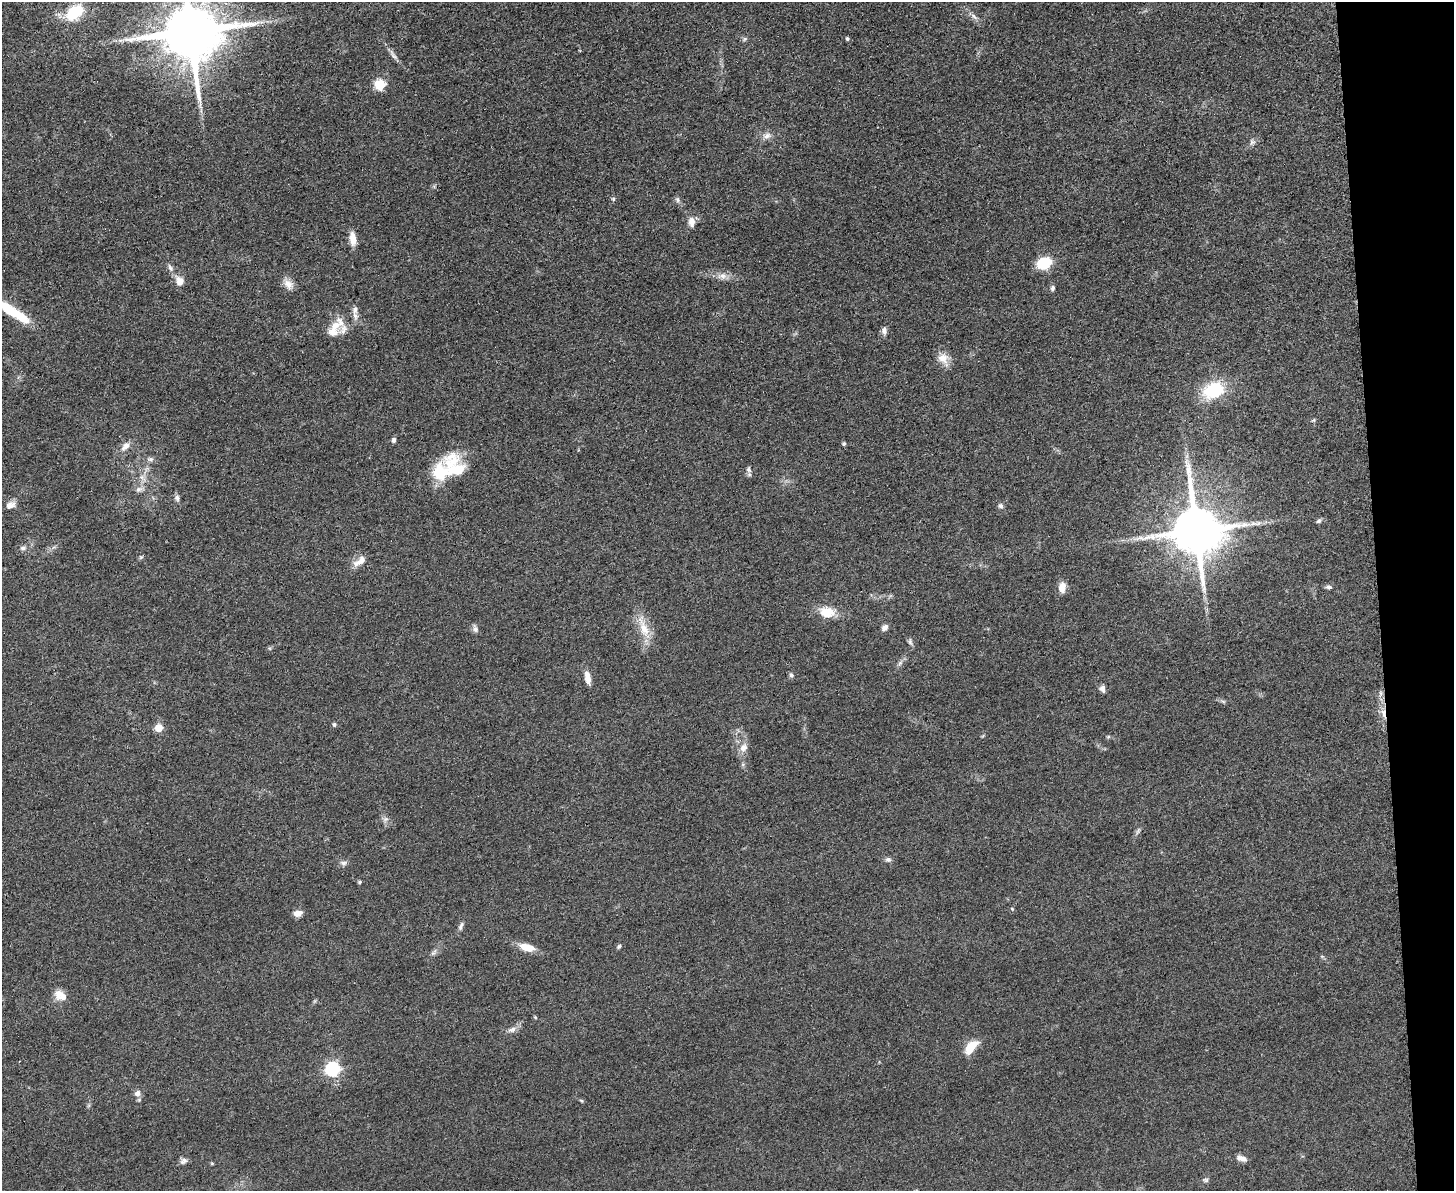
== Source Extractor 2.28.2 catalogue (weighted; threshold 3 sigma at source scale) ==
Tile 9 of 3 x 4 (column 3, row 3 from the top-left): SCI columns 3045-4496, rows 1195-2383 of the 4748 x 4767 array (HDU 1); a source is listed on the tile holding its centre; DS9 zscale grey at full resolution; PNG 1456 x 1193 px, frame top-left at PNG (2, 2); no overlay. Shown black and unused: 5% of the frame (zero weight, under 3 of 5 exposures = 1% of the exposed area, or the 3 px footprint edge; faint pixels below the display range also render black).
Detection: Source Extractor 2.28.2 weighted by HDU 2 'WHT'; one run over the whole footprint, this tile lists its part. Background 0.0464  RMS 0.0055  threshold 0.0249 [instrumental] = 3 sigma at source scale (4.5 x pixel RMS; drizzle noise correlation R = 1.50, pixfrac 1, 0.05/0.05 arcsec/px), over >= 5 px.
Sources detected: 86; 5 inside a brighter listed object's ellipse — not listed separately; the other 81 listed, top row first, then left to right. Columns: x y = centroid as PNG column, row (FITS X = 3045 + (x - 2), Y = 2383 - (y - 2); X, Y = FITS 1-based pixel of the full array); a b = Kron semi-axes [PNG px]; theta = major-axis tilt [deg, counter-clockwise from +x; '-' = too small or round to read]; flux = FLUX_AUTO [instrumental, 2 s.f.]
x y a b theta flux
75 12 22 14 38 21
974 16 11 6 -37 2.3
190 31 18 16 -80 4500
847 38 4 4 - 1.1
745 39 8 5 37 1
121 40 10 4 12 1.7
393 55 20 5 -54 2.8
380 85 6 6 - 38
767 136 13 8 26 3.4
1252 142 9 8 - 2
613 199 5 5 - 0.95
677 200 7 6 - 1.4
692 222 13 9 -89 4
353 239 17 8 -83 5.4
1044 263 10 8 23 33
170 268 12 6 -57 2.2
722 276 13 9 12 3.9
179 281 13 10 -61 5
289 284 15 11 -48 4.6
1053 288 7 5 88 1.3
13 312 39 9 -33 23
355 315 13 7 -73 3.1
335 325 17 13 59 8.7
884 331 9 6 -89 2.3
943 359 19 13 -58 6.3
1214 390 16 12 25 35
1313 420 6 5 - 0.79
394 440 7 5 74 1.4
844 444 4 4 - 1
125 446 17 8 42 4.2
150 459 9 7 -8 1.9
749 469 10 6 -78 1.8
457 470 34 21 -62 23
142 478 13 5 -50 2.7
139 489 11 7 31 2.6
177 498 8 6 -66 1.8
11 505 14 9 26 3.4
1000 506 6 6 - 1.7
1319 521 7 5 42 1.2
1196 531 15 14 - 3500
23 548 8 7 - 1.8
141 557 5 5 - 0.9
357 563 14 9 24 4.3
1062 587 12 8 86 5.8
1328 587 10 4 -7 1.4
827 612 20 14 -8 11
884 628 8 6 51 2.6
475 629 11 6 -73 1.9
644 629 35 12 -72 12
910 642 10 6 -81 1.5
900 663 9 4 55 1.7
791 675 7 5 -62 1.3
587 677 17 7 -80 4.7
1102 688 9 7 -72 2.2
1223 701 7 4 -19 0.96
1383 713 13 5 -79 3.8
334 724 5 5 - 1.1
159 728 5 5 - 12
1108 737 5 5 - 0.75
743 747 14 10 60 4.7
385 819 8 6 20 1.8
1138 831 11 4 64 1.4
888 859 8 6 -1 1.6
344 863 9 7 11 1.8
359 882 4 4 - 1
1012 909 5 3 - 0.51
298 913 10 6 12 4.1
461 926 13 5 67 1.9
619 946 6 5 - 1
527 947 17 8 -16 8.5
434 952 12 4 50 1.8
60 995 16 11 -31 6.1
512 1030 12 7 20 2.8
971 1047 17 8 49 12
333 1069 7 6 - 94
137 1093 9 8 - 2.8
581 1100 6 4 -19 0.7
1241 1158 13 6 -21 3.3
184 1161 11 7 35 2.2
212 1163 6 4 -1 0.61
1206 1180 8 6 -1 1.2
Overlapping masked pixels (flux is a lower limit): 1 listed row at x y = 1383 713
Isophote crosses this tile's border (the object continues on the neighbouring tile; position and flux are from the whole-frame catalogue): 2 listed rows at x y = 190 31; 13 312